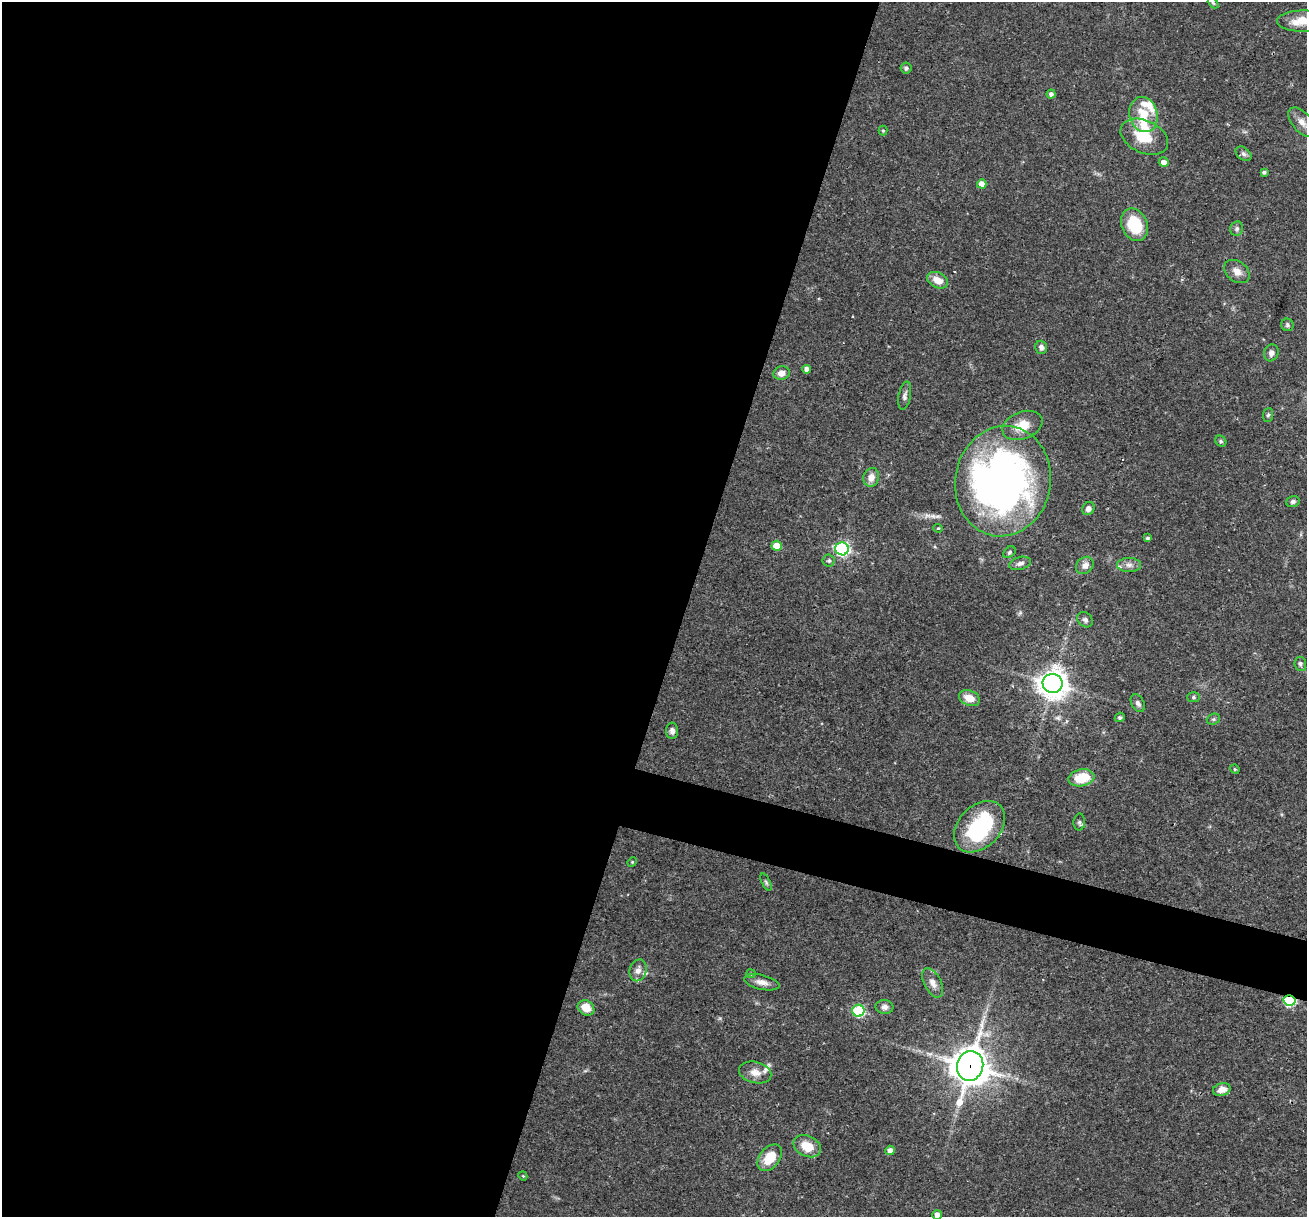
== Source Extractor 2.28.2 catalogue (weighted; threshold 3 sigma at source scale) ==
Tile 5 of 4 x 4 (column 1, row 2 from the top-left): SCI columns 1-1305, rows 2682-3896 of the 5220 x 5237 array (HDU 1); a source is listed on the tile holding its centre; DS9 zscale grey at full resolution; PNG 1309 x 1219 px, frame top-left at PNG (2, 2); each listed source drawn as its Kron ellipse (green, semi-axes under 4 px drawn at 4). Shown black and unused: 55% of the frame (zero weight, under 3 of 4 exposures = <1% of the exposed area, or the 3 px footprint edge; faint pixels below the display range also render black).
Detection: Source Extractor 2.28.2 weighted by HDU 2 'WHT'; one run over the whole footprint, this tile lists its part. Background 0.0569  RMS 0.0032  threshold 0.0144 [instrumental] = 3 sigma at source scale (4.5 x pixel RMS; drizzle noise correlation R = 1.50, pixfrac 1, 0.05/0.05 arcsec/px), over >= 5 px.
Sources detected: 78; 2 inside a brighter object's white glare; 1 cosmic-ray / hot-pixel residue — neither listed nor drawn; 6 inside a brighter listed object's ellipse — not listed separately; the other 69 listed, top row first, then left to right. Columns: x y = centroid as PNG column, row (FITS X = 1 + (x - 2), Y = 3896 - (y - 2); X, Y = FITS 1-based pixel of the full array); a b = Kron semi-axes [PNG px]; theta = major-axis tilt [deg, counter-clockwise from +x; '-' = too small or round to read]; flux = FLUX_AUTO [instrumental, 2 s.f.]
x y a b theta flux
1213 3 6 4 -44 0.41
1302 21 25 10 0 7
906 68 5 5 - 0.89
1051 94 4 4 - 1.2
1144 115 18 14 -75 7.7
1302 122 17 9 -49 3.4
883 131 5 4 - 0.41
1144 137 25 16 -25 10
1243 154 9 6 -39 0.96
1164 162 5 4 - 1.9
1264 172 4 3 - 0.76
982 184 5 4 - 3.3
1135 225 17 12 -67 14
1237 229 7 6 - 0.76
1237 271 14 10 -38 2.6
938 280 11 7 -25 3.7
1287 325 6 6 - 0.64
1041 347 7 6 - 1.3
1271 353 8 7 - 1.4
807 369 4 4 - 1.9
781 373 8 7 - 2.3
905 396 14 6 79 1.3
1268 415 7 5 85 0.61
1022 425 21 13 21 6
1221 441 6 5 - 0.57
871 477 9 8 - 2.7
1003 481 55 48 80 160
1293 502 7 5 16 0.87
1088 509 7 6 - 1.5
938 528 4 4 - 0.42
1148 538 4 3 - 0.66
777 546 5 5 - 5.2
842 549 6 6 - 73
1009 552 7 5 43 0.55
829 561 6 6 - 0.62
1020 563 11 6 15 1.2
1085 565 9 8 - 1.8
1129 565 12 7 0 1.7
1085 620 8 6 -42 1
1300 664 7 5 -84 0.78
1053 683 10 9 - 400
1193 697 6 5 - 0.57
969 698 11 7 -21 4.1
1138 703 9 6 -60 1.1
1120 717 5 4 - 0.56
1213 719 7 5 20 0.57
672 731 8 6 -90 1.2
1235 769 5 4 - 0.44
1081 778 13 8 11 9.2
1079 822 8 6 87 0.79
980 827 30 20 45 29
632 862 5 4 - 0.34
766 882 9 4 -64 0.57
638 970 11 8 74 1.9
751 974 4 4 - 0.37
762 982 18 7 -13 2.3
933 983 16 8 -63 2.4
1290 1000 6 5 - 33
884 1007 9 7 -1 1.3
586 1008 9 7 -32 4.1
858 1011 6 6 - 31
970 1066 15 13 75 720
755 1072 16 10 -13 3.2
1222 1089 9 6 16 2.7
807 1146 14 10 -26 6.7
890 1150 5 4 - 1.9
770 1158 15 10 51 6.6
523 1176 4 3 - 0.31
937 1215 5 5 - 2.2
Overlapping masked pixels (flux is a lower limit): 2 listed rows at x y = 1290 1000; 970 1066
Isophote crosses this tile's border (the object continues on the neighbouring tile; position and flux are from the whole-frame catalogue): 2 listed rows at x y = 1302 21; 937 1215